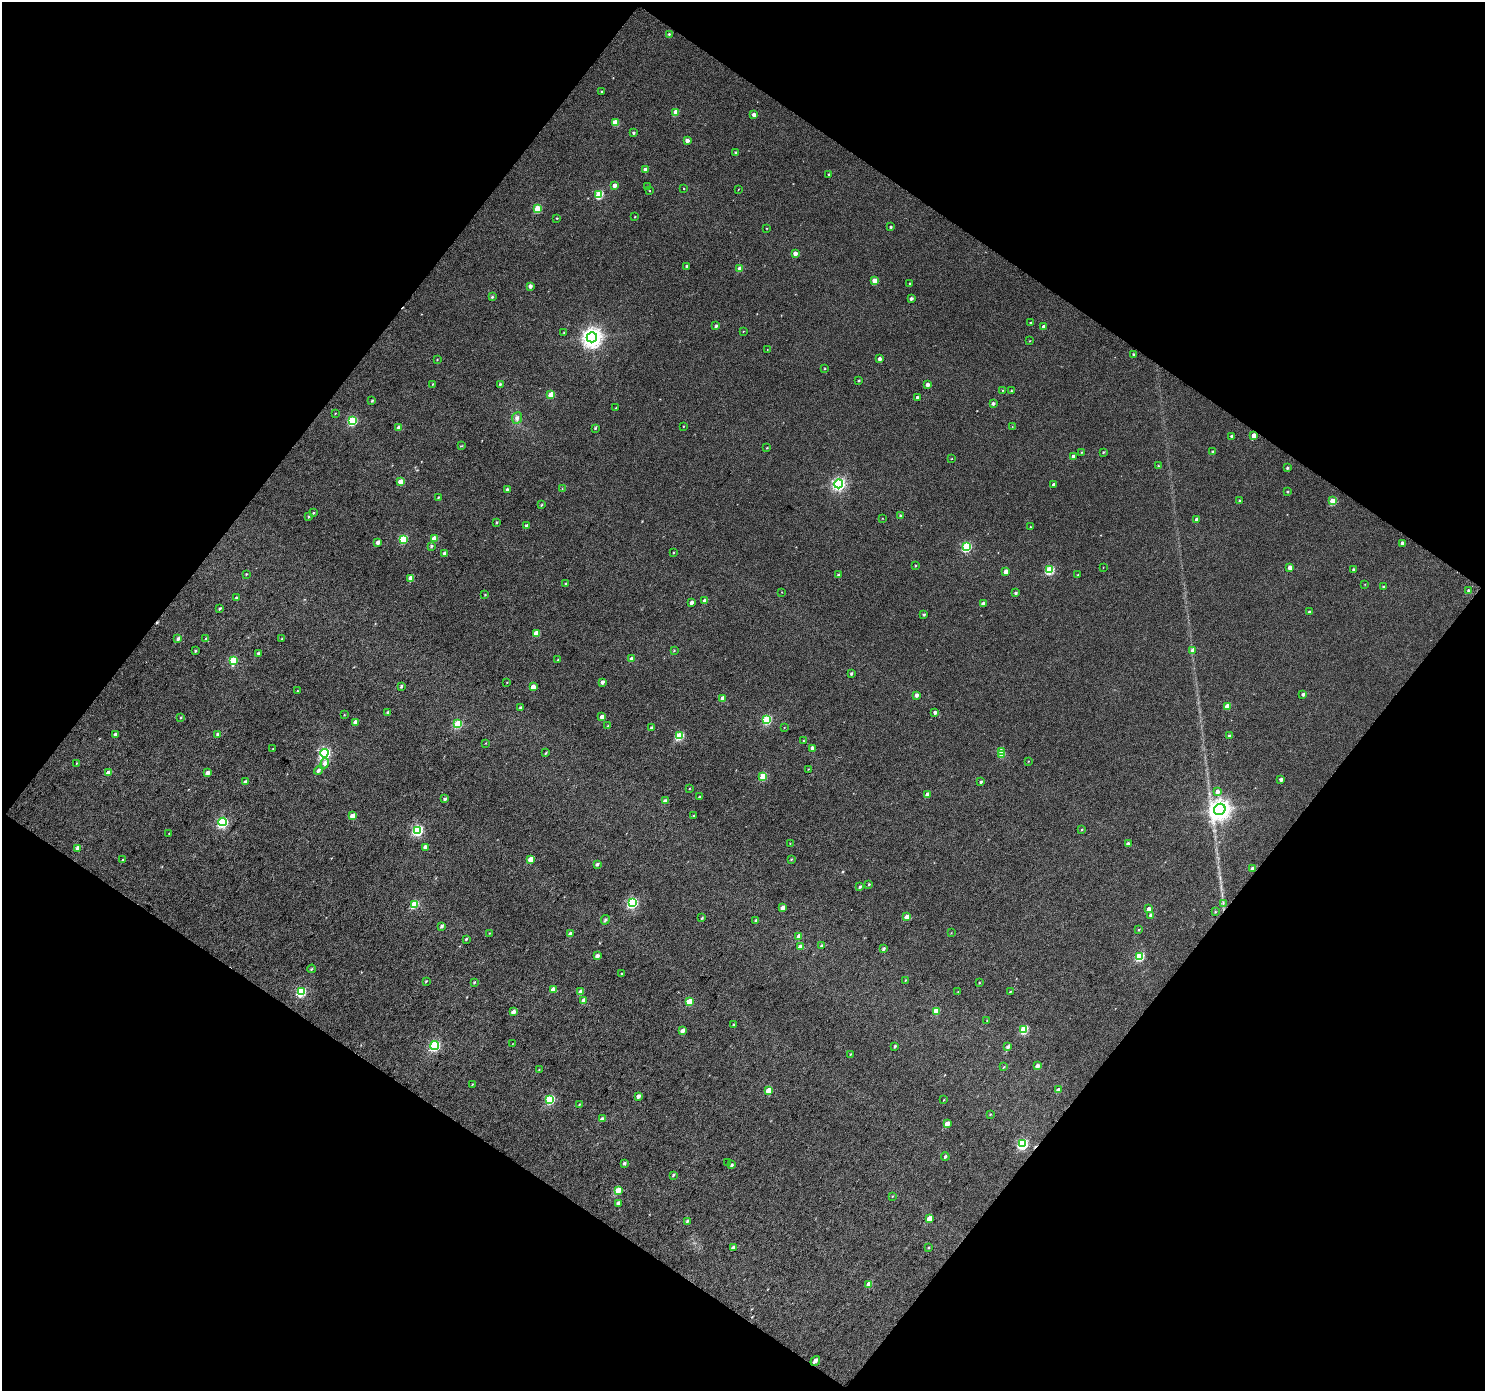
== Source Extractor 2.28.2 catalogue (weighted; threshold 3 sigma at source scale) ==
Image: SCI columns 3-2967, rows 116-2892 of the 2968 x 2988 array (HDU 1 of 3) = the unmasked area's bounding box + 8 px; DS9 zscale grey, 2 x 2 block average (1 PNG px = mean of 2 x 2 image px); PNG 1487 x 1393 px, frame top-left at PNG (2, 2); each listed source drawn as its Kron ellipse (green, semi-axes under 4 px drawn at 4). Shown black and unused: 49% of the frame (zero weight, under 3 of 4 exposures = <1% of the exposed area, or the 3 px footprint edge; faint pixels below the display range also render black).
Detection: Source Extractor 2.28.2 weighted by HDU 2 'WHT'. Background 0.016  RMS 0.011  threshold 0.0503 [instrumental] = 3 sigma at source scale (4.5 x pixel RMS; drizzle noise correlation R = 1.50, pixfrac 1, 0.0396/0.0396 arcsec/px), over >= 5 px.
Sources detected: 276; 1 cosmic-ray / hot-pixel residue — neither listed nor drawn; the other 275 listed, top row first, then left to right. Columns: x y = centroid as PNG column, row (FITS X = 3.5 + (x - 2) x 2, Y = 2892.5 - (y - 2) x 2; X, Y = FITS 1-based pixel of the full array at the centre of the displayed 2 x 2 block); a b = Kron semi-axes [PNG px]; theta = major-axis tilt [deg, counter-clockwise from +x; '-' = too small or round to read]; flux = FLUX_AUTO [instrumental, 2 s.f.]
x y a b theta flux
669 34 3 2 - 2.8
602 92 3 2 - 3
676 112 3 3 - 36
754 115 3 3 - 14
615 122 3 3 - 41
633 133 3 2 - 4.3
687 140 3 3 - 11
735 152 3 2 - 3.4
646 170 3 3 - 25
829 174 2 2 - 3.1
615 185 3 3 - 13
647 186 2 2 - 1.2
684 189 2 2 - 1.4
738 189 3 2 - 1.1
649 191 2 2 - 1.3
599 194 3 3 - 110
537 208 3 3 - 62
635 217 3 2 - 1.5
557 218 3 2 - 1.8
891 227 2 2 - 4.1
767 228 2 2 - 1.4
795 253 3 3 - 13
687 266 2 2 - 3.7
740 269 3 3 - 25
875 281 3 3 - 34
910 284 2 2 - 2.3
530 286 3 3 - 9.4
492 297 3 3 - 3.1
911 298 3 2 - 6.7
1030 322 3 2 - 1.7
716 326 3 3 - 4.6
1044 327 3 3 - 13
743 331 3 2 - 1.2
564 332 2 2 - 1.4
592 337 5 5 - 1300
1030 341 2 2 - 1.4
767 350 2 2 - 0.99
1134 354 2 2 - 4.2
879 359 3 3 - 7.3
437 360 3 2 - 1.5
825 369 3 2 - 1.7
859 380 3 3 - 2.5
433 384 3 2 - 1.9
500 384 3 3 - 3.5
928 385 3 3 - 13
1003 390 3 2 - 1.2
1011 391 2 2 - 3
551 395 3 3 - 46
917 397 3 3 - 6.9
372 401 3 2 - 3.2
993 403 3 3 - 5.8
616 408 3 2 - 1.8
335 413 3 2 - 1.3
517 418 6 5 - 7.8
352 420 4 3 - 180
683 426 2 2 - 1.5
1012 427 2 2 - 1.2
399 428 3 3 - 17
595 428 3 3 - 2.6
1254 435 3 3 - 18
1232 436 3 3 - 5.2
462 446 3 3 - 2.1
767 448 3 2 - 1.8
1081 452 3 2 - 2
1103 452 3 3 - 2.5
1213 452 3 3 - 4.3
1073 456 3 3 - 9.3
952 459 3 2 - 1.1
1158 466 2 2 - 1.5
1287 468 3 2 - 4.6
400 482 3 3 - 33
839 484 4 4 - 460
1054 485 2 2 - 7.7
507 489 3 2 - 5.9
562 489 2 2 - 1.3
1287 492 2 2 - 2.6
438 497 3 2 - 2.3
1239 500 3 2 - 2.3
1333 501 3 3 - 66
541 505 3 3 - 2.7
313 513 3 3 - 2.7
309 516 3 3 - 3.8
900 516 3 3 - 2.8
882 518 2 2 - 0.9
1197 520 3 2 - 9.5
496 522 3 3 - 2.4
526 525 3 3 - 5.3
1030 527 2 2 - 2.1
403 539 3 3 - 110
434 539 3 3 - 43
378 542 3 3 - 12
1402 543 3 2 - 8.2
431 546 3 3 - 3.9
966 547 4 3 - 160
444 553 3 3 - 6.5
674 553 3 2 - 1.9
916 566 3 2 - 2.3
1103 567 2 2 - 0.98
1290 567 3 3 - 15
1050 570 3 3 - 140
1354 570 3 2 - 8
1006 571 3 3 - 14
246 574 3 2 - 1.9
839 575 3 3 - 6.4
1078 575 3 2 - 1.2
411 578 3 3 - 35
566 584 3 2 - 4.4
1365 584 2 2 - 1.2
1383 586 2 2 - 2.2
1469 591 3 3 - 9
782 592 2 2 - 1
1016 593 3 2 - 4.8
485 595 3 3 - 2.2
236 598 3 2 - 5.3
705 601 3 3 - 18
691 603 3 3 - 8.2
983 604 3 3 - 8.2
220 608 3 2 - 4.2
1309 612 2 2 - 5.2
924 615 3 3 - 3.9
537 633 3 3 - 43
205 638 3 2 - 1.8
178 639 4 3 - 6.1
282 639 3 2 - 1.9
1193 650 4 3 - 13
195 651 3 3 - 2.9
674 651 3 3 - 2.1
259 653 3 3 - 5.7
631 659 3 3 - 9.4
233 660 4 3 - 94
558 660 3 3 - 2.5
851 673 3 2 - 3.9
507 682 3 2 - 1.5
602 682 3 3 - 8.5
401 686 3 2 - 3.8
533 687 3 3 - 23
297 691 3 2 - 1.8
1303 694 3 2 - 5.8
917 695 3 3 - 8.4
722 698 3 3 - 12
1227 706 3 3 - 27
520 707 3 3 - 2.7
388 712 3 2 - 4.3
935 712 3 2 - 7.4
344 715 2 2 - 1.5
181 717 3 2 - 2.3
602 717 3 3 - 15
767 720 3 3 - 130
356 722 3 3 - 19
458 724 3 3 - 110
608 726 3 3 - 2.7
784 727 3 2 - 1
651 728 3 3 - 5.9
115 734 3 3 - 7
218 734 4 3 - 8.5
679 736 4 3 - 110
1229 736 3 2 - 3.9
803 740 3 2 - 1.2
486 743 3 2 - 1.3
273 748 3 2 - 0.98
813 748 3 3 - 11
1001 751 3 3 - 19
324 753 4 4 - 370
546 753 3 2 - 2.6
1002 755 3 3 - 27
1028 761 3 2 - 1.2
76 763 3 2 - 1.2
325 763 5 4 - 12
808 769 3 2 - 1.3
318 771 4 3 - 7.1
108 773 3 3 - 17
208 773 3 3 - 13
763 776 3 3 - 76
1281 779 3 2 - 7
246 782 3 3 - 10
981 782 3 2 - 3.8
689 788 3 2 - 1.3
1217 792 3 3 - 10
927 794 3 3 - 18
699 797 3 2 - 2.7
445 799 3 3 - 5.5
665 801 3 3 - 8.5
1220 809 6 5 - 1500
353 816 3 3 - 28
693 816 3 2 - 2
223 822 4 4 - 230
1082 829 3 2 - 2.1
417 830 4 4 - 240
169 833 3 2 - 1.7
790 843 3 2 - 1.4
1128 844 3 3 - 8.7
425 847 3 2 - 13
78 848 3 3 - 14
531 859 3 3 - 42
791 859 3 2 - 2.3
123 860 3 2 - 2.1
597 864 3 2 - 6
1252 868 3 3 - 6.7
869 884 3 3 - 2.6
860 887 3 2 - 3.9
632 903 4 4 - 230
1223 903 3 2 - 2.9
415 904 4 3 - 87
783 908 3 3 - 12
1149 909 3 3 - 14
1215 912 3 3 - 2.1
1151 915 3 3 - 9.4
907 917 3 3 - 17
702 918 4 2 - 2.7
605 920 5 3 - 5.2
756 920 4 3 - 3.6
442 926 4 3 - 5.1
1139 929 3 2 - 2.2
489 933 3 2 - 1.3
951 933 3 2 - 1.2
571 934 3 3 - 18
799 936 3 3 - 23
466 939 3 2 - 2.9
800 946 4 3 - 7.5
822 946 4 3 - 6.9
884 949 3 3 - 5.6
597 956 3 3 - 9.8
1139 956 4 3 - 130
312 969 4 3 - 3
622 974 3 2 - 2.3
905 980 3 3 - 1.9
426 981 3 2 - 2.2
474 982 3 2 - 2.8
979 983 3 2 - 1.6
553 989 3 3 - 20
958 991 3 2 - 1.4
1010 991 3 2 - 1.8
301 992 4 3 - 160
581 992 3 3 - 23
584 1001 3 3 - 21
689 1002 3 3 - 47
936 1011 3 3 - 48
513 1012 3 3 - 13
987 1020 3 2 - 2
734 1024 3 2 - 2.9
1024 1029 3 3 - 110
683 1030 3 3 - 12
512 1044 3 2 - 1.1
435 1045 4 3 - 210
895 1046 3 3 - 3.6
1008 1047 4 3 - 6.7
851 1054 3 2 - 1.7
1038 1066 3 3 - 12
1004 1067 3 2 - 1.8
539 1070 3 2 - 1.7
472 1084 3 2 - 1.6
769 1090 3 3 - 43
1058 1090 3 3 - 8.2
638 1096 3 2 - 11
550 1099 4 3 - 160
944 1099 3 2 - 1.5
579 1104 3 2 - 1.9
990 1114 3 3 - 1.8
602 1119 3 3 - 11
947 1124 3 3 - 22
1022 1144 4 4 - 210
945 1157 4 3 - 4
624 1163 3 3 - 4.7
728 1163 2 2 - 6.1
732 1165 3 2 - 5
673 1175 4 3 - 3.1
618 1190 3 3 - 52
892 1196 3 2 - 1.6
618 1203 3 3 - 8.2
929 1219 4 3 - 29
687 1221 4 2 - 4
928 1247 3 2 - 2
733 1248 3 3 - 10
869 1284 3 3 - 23
815 1361 5 3 - 11
Overlapping masked pixels (flux is a lower limit): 1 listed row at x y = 1022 1144